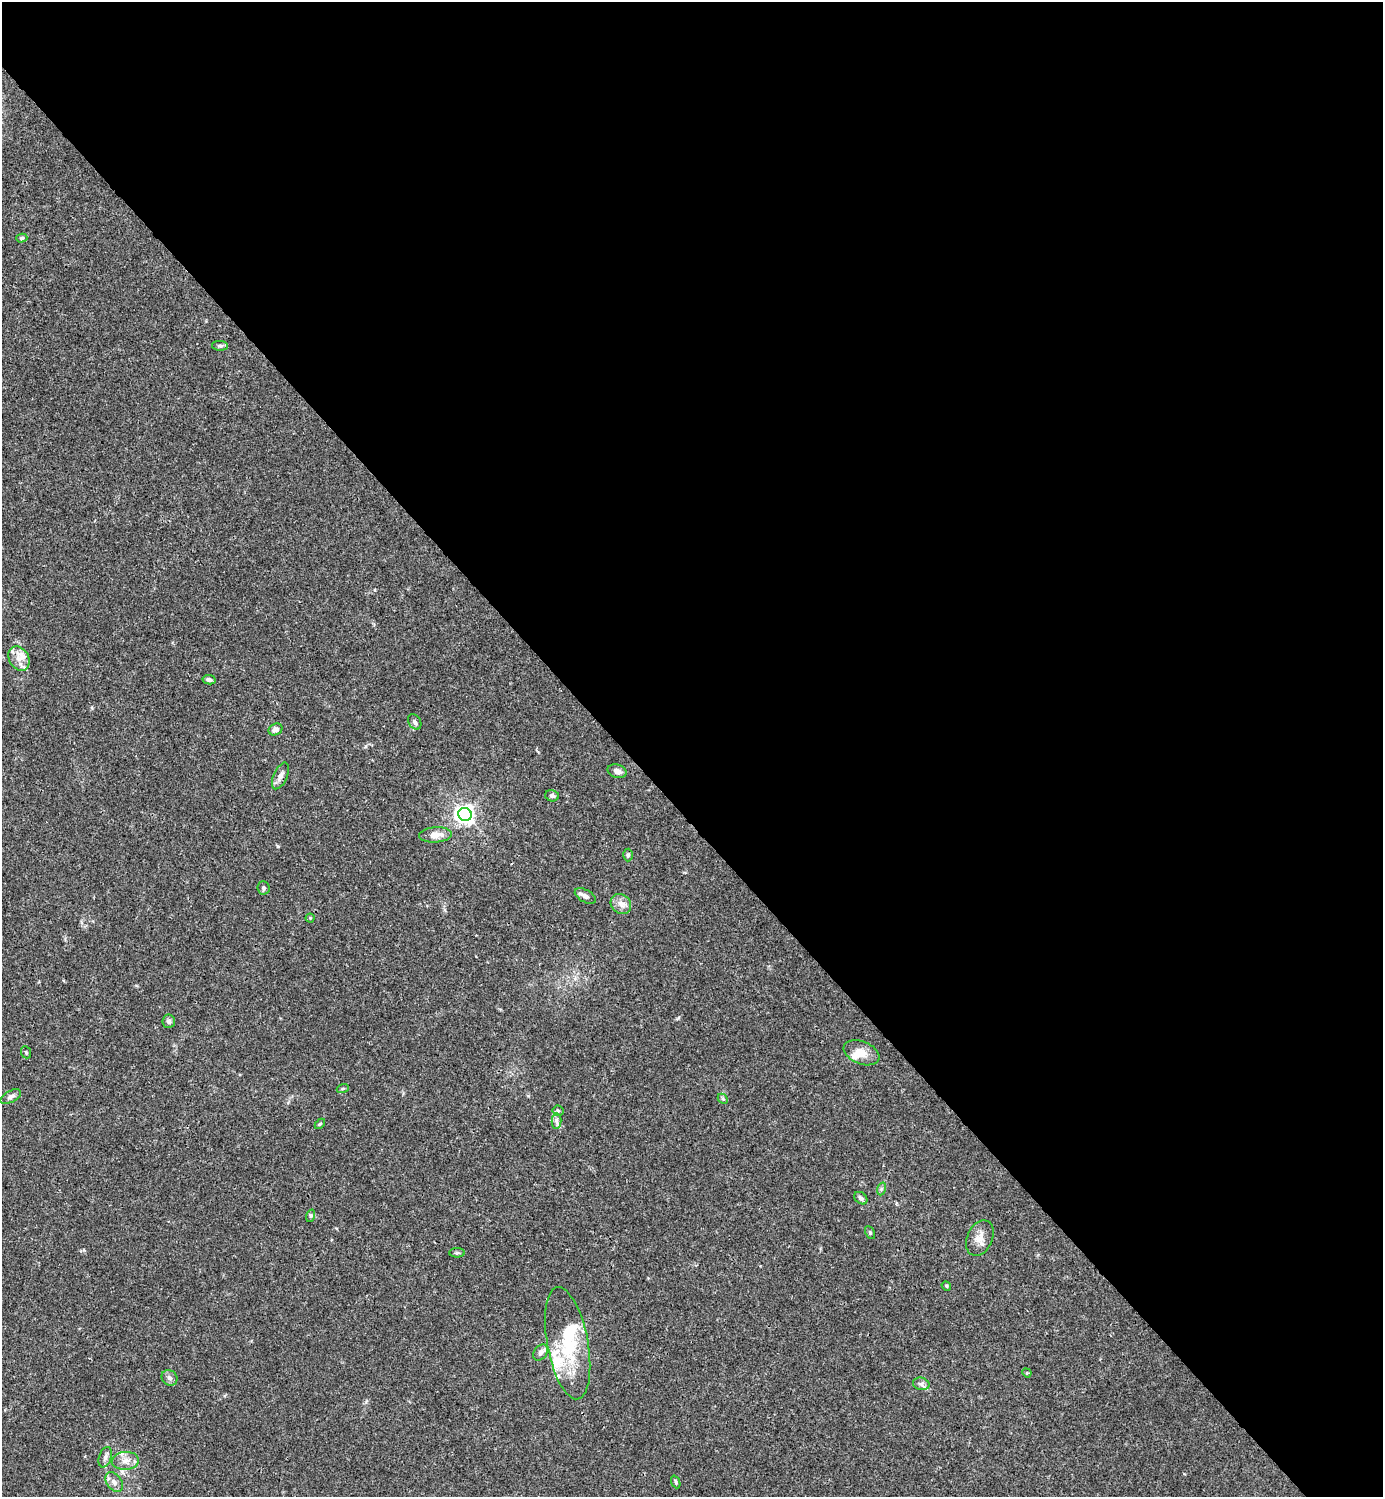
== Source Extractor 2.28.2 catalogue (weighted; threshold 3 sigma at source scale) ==
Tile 8 of 4 x 4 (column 4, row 2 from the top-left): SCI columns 4444-5824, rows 2990-4484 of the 5981 x 5982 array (HDU 1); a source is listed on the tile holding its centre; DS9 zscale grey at full resolution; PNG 1385 x 1499 px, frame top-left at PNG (2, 2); each listed source drawn as its Kron ellipse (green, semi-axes under 4 px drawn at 4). Shown black and unused: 55% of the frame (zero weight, under 3 of 4 exposures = <1% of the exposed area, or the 3 px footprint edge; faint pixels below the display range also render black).
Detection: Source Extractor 2.28.2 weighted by HDU 2 'WHT'; one run over the whole footprint, this tile lists its part. Background 0.0149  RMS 0.0021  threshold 0.00953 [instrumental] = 3 sigma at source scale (4.5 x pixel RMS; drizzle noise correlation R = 1.50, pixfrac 1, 0.05/0.05 arcsec/px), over >= 5 px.
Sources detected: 47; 1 inside a brighter object's white glare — neither listed nor drawn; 5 inside a brighter listed object's ellipse — not listed separately; the other 41 listed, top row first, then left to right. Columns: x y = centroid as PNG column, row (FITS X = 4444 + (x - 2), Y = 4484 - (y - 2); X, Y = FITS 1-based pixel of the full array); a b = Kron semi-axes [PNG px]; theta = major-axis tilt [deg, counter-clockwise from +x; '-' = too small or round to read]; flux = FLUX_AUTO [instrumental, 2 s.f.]
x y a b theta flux
22 238 5 4 - 0.35
220 346 8 5 -1 0.45
19 659 13 9 -60 1.8
209 680 6 4 -11 0.67
415 722 8 6 -58 0.67
275 729 7 5 26 0.89
617 771 10 6 -15 1.2
280 776 14 7 66 1.1
552 796 7 5 -14 0.57
465 814 7 6 - 100
435 835 16 7 4 2.3
628 855 6 4 88 0.39
264 888 7 6 - 0.46
585 896 11 6 -29 1
621 904 11 9 -43 1.5
310 918 4 4 - 0.21
169 1021 7 6 - 0.7
26 1052 6 5 - 0.33
861 1053 19 11 -22 2.5
343 1088 6 4 19 0.26
11 1097 11 5 29 0.69
723 1099 6 4 -45 0.31
558 1111 5 5 - 0.39
557 1121 7 5 -89 0.62
320 1124 6 3 45 0.25
881 1189 6 4 71 0.34
861 1198 7 5 -41 0.61
310 1216 6 4 72 0.3
870 1233 7 4 -64 0.36
980 1238 19 12 65 2.2
457 1253 8 4 0 0.36
946 1286 5 4 - 0.26
568 1343 57 20 -79 13
541 1352 9 6 51 1.1
1027 1373 5 4 - 0.2
169 1378 8 7 - 0.79
921 1384 8 6 -12 0.68
105 1457 10 6 71 0.79
125 1461 13 9 4 1.7
114 1482 11 7 -53 1
676 1482 6 3 -68 0.29
Unlisted compact peaks at least as high as the median listed source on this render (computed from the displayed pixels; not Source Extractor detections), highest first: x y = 278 846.